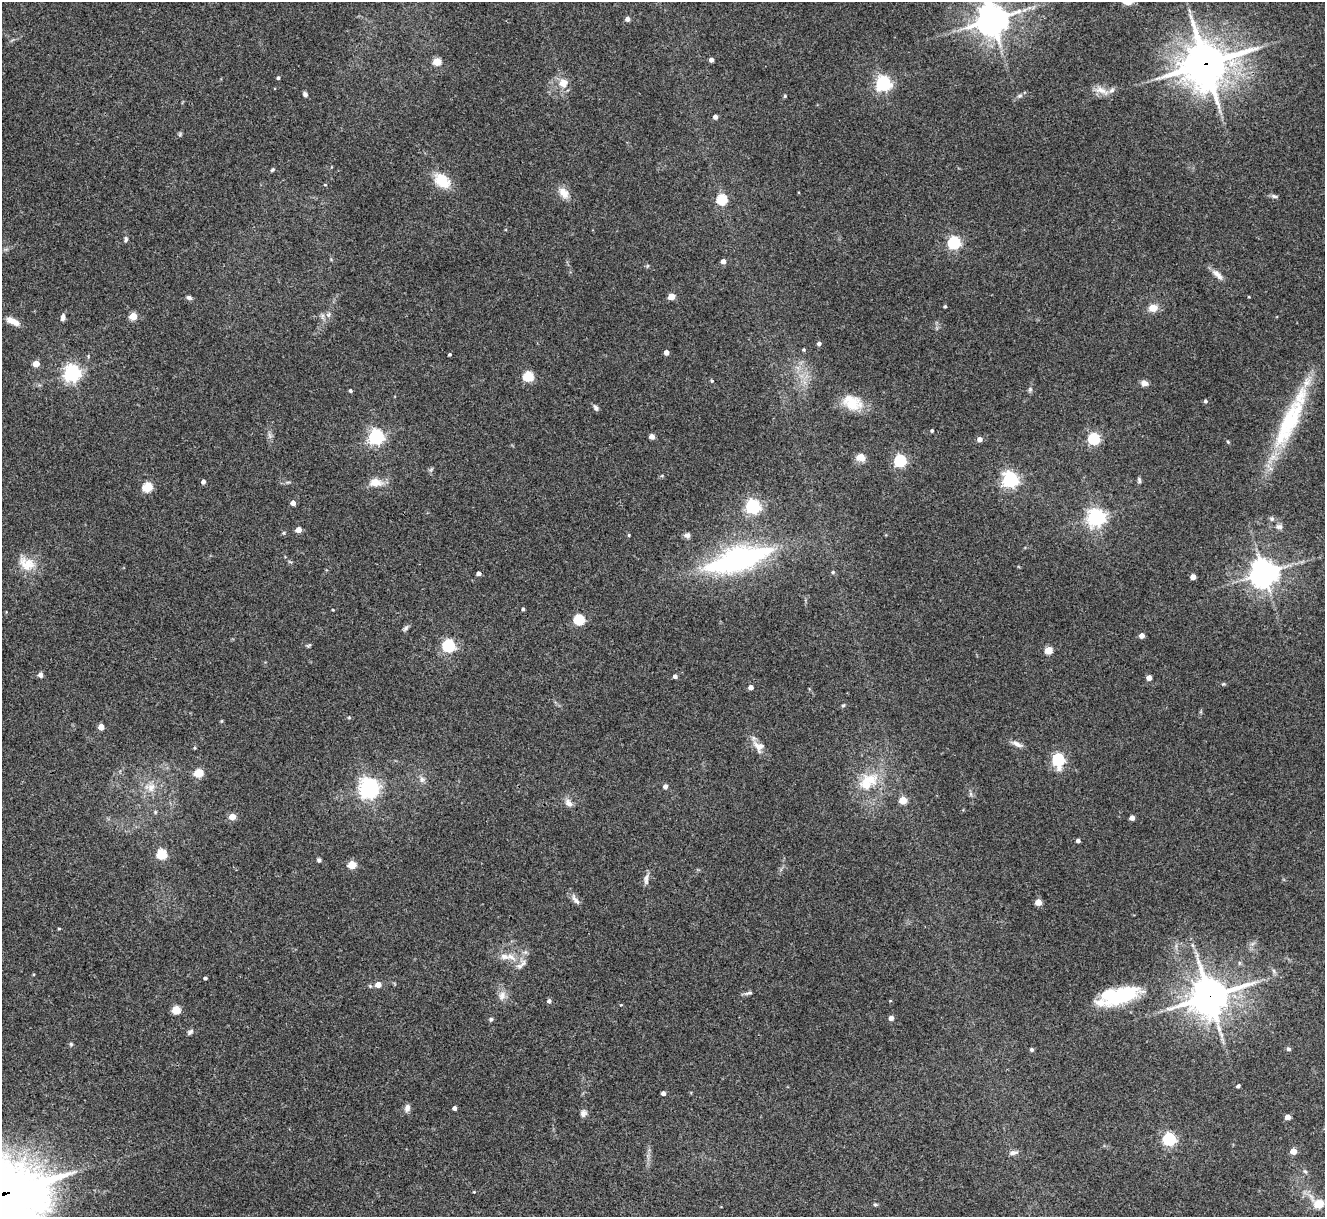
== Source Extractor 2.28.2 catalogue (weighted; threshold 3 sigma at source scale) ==
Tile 7 of 4 x 4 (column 3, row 2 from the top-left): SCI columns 2651-3973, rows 2705-3919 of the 5298 x 5285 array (HDU 1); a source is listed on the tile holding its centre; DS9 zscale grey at full resolution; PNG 1327 x 1219 px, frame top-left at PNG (2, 2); no overlay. Shown black and unused: <1% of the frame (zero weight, under 3 of 4 exposures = <1% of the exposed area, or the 3 px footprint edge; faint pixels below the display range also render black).
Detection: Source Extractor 2.28.2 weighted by HDU 2 'WHT'; one run over the whole footprint, this tile lists its part. Background 0.143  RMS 0.0071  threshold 0.0322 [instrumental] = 3 sigma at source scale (4.5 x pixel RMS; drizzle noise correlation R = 1.50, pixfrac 1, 0.05/0.05 arcsec/px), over >= 5 px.
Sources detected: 146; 1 inside a brighter object's white glare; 1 cosmic-ray / hot-pixel residue — not listed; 2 inside a brighter listed object's ellipse — not listed separately; the other 142 listed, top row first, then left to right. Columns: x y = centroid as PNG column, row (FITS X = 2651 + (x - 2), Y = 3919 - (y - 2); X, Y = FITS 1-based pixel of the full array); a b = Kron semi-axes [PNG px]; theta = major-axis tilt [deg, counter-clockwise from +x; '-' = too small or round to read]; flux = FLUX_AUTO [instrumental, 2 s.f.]
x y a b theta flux
627 19 4 4 - 3.7
992 20 10 10 - 1100
711 60 4 4 - 3
437 62 5 5 - 20
1205 64 17 15 28 1900
278 78 4 3 - 1.2
563 83 13 12 - 8.2
883 83 6 6 - 190
1101 90 19 9 -22 6.5
305 94 6 5 - 1.8
785 96 5 4 - 0.83
1020 96 8 5 20 1.7
715 117 4 4 - 3.2
180 134 7 4 72 0.98
272 170 6 5 - 1
442 181 22 15 -39 16
325 185 4 3 - 0.6
564 193 17 11 -51 6.8
1274 196 9 5 -16 1.8
722 199 5 5 - 48
126 239 7 4 89 1.5
954 243 6 5 - 110
723 261 4 4 - 4.3
1217 274 19 6 -44 4.8
671 296 4 4 - 13
189 297 7 5 -22 1.7
945 306 3 3 - 0.97
1153 308 10 8 12 7
328 315 6 5 - 1.6
133 316 5 5 - 18
63 317 8 5 83 2.8
13 321 16 6 -27 7
819 343 5 4 - 2.3
803 350 4 4 - 0.97
666 352 4 4 - 4.7
450 354 3 3 - 1.2
36 364 4 4 - 12
72 373 6 6 - 270
528 376 5 5 - 47
712 381 4 4 - 0.93
1144 383 8 6 -12 3.4
1030 389 6 5 - 1.4
350 390 4 3 - 1.2
1205 401 4 4 - 1.5
852 403 26 17 -27 17
596 408 7 5 -51 2.1
1289 422 81 21 64 66
932 431 4 3 - 1.1
652 436 4 4 - 5.2
376 437 6 6 - 200
980 439 5 4 - 4
1094 439 5 5 - 83
1228 442 4 4 - 0.81
861 457 10 8 -7 6.2
900 461 5 5 - 100
1010 479 6 6 - 220
1139 480 8 4 -75 1.3
203 482 4 4 - 2.5
375 482 17 11 1 8.5
147 487 5 5 - 39
293 503 4 4 - 4.3
752 506 6 6 - 180
1096 517 6 6 - 320
1272 519 6 6 - 1.5
1279 526 9 7 0 2.5
298 530 4 4 - 7.2
629 535 4 3 - 0.74
687 535 8 7 - 2.4
738 559 45 15 17 210
28 564 20 18 -89 14
833 572 5 4 - 1.1
1264 573 9 9 - 780
1193 577 4 4 - 6.3
523 609 3 3 - 1.2
333 610 3 2 - 0.52
579 620 5 5 - 57
405 628 9 5 45 1.6
1142 636 4 4 - 4.7
448 646 6 5 - 99
1049 650 5 5 - 22
40 675 5 4 - 3.5
675 676 4 4 - 2.4
1149 678 4 4 - 6.4
1223 684 6 3 17 0.78
751 687 4 4 - 3.9
843 705 5 4 - 0.87
349 717 5 4 - 0.77
101 727 4 4 - 8.2
1017 744 16 6 -26 3.5
758 747 18 11 -51 6.9
194 748 4 4 - 0.72
1058 759 6 6 - 87
199 773 5 5 - 31
422 779 9 6 77 2.5
868 782 31 18 39 24
665 786 4 4 - 3.3
150 787 16 12 -7 9
369 788 9 7 -87 380
903 800 5 4 - 19
568 803 12 8 -41 4.1
232 817 4 4 - 11
1132 818 4 4 - 5.1
1078 841 4 3 - 2.6
161 854 5 5 - 43
319 860 5 4 - 1.4
352 865 5 5 - 25
646 879 16 6 85 3.1
575 900 18 6 -54 3.4
1038 902 4 4 - 11
59 929 4 3 - 0.63
1192 945 6 4 -71 1.2
504 956 15 8 -14 6.3
523 963 13 6 51 3.6
1274 971 7 4 -71 1.4
205 978 4 3 - 1.4
378 985 5 5 - 7.8
749 993 11 5 10 1.8
502 996 12 10 89 5
1121 996 41 17 20 46
1209 996 13 12 - 1600
549 1001 5 5 - 1.9
176 1010 5 5 - 30
891 1018 6 5 - 2.2
491 1019 5 5 - 1.2
190 1032 9 5 44 1.7
71 1044 5 4 - 0.99
1288 1049 6 5 - 1.6
1032 1050 4 4 - 1.6
1238 1086 4 3 - 1.5
663 1093 4 4 - 2.7
407 1108 10 7 75 3
454 1108 4 4 - 2.4
583 1113 10 8 61 2.8
1288 1117 4 4 - 6.8
1169 1139 6 5 - 120
1293 1151 4 4 - 12
1013 1153 11 6 8 2.6
1305 1171 6 5 - 1.3
474 1192 4 3 - 0.52
4 1194 24 22 -35 4700
1319 1204 5 5 - 28
875 1205 5 5 - 1
Overlapping masked pixels (flux is a lower limit): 3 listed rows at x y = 1205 64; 1209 996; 4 1194
Isophote crosses this tile's border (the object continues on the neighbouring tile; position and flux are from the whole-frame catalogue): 2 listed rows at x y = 992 20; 4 1194